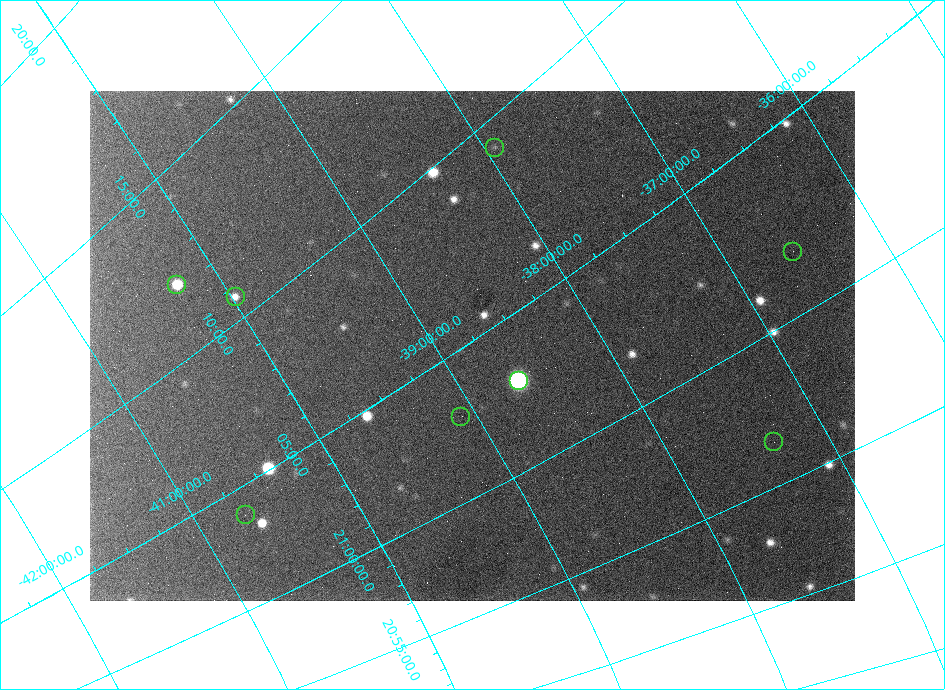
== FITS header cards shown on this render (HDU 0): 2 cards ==
NAXIS1  =                  765 /
NAXIS2  =                  510 /

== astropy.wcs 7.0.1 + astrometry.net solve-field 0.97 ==
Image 765 x 510 px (HDU 0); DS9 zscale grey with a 90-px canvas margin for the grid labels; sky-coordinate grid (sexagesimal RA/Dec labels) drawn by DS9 from the SOLVED WCS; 8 Tycho-2 reference stars matched to detected sources circled (green)
Header WCS: none
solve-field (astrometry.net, Tycho-2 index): SOLVED blind (the file carries no WCS)
Solved WCS: RA---TAN-SIP/DEC--TAN-SIP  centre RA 21:04:54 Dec -38:47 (316.22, -38.78 deg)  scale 24.7 x 23.9 arcsec/px (non-square pixels)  FOV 314.6' x 202.8'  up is +58 deg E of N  parity normal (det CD < 0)
(file carries no celestial WCS; the grid is the blind solution)
Tycho-2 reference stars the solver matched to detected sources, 8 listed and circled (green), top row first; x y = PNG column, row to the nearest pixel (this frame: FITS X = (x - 90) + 1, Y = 510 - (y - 91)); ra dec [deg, ICRS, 3 dp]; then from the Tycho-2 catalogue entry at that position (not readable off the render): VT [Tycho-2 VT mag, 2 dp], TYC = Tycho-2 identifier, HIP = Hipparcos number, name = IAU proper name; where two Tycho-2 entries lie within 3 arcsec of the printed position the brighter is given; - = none
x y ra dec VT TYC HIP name
495 148 317.326 -37.933 6.96 7965-286-1 104434 -
793 252 315.461 -36.574 7.27 7483-351-1 103783 -
177 285 318.057 -40.269 5.86 7970-450-1 104680 -
236 297 317.687 -39.975 7.89 7970-659-1 104555 -
519 381 315.741 -38.631 5.35 7965-765-1 103882 -
461 417 315.736 -39.096 7.20 7965-610-1 - -
774 442 314.118 -37.337 8.45 7470-1187-1 103363 -
246 515 315.954 -40.691 8.01 7969-1340-1 103958 -